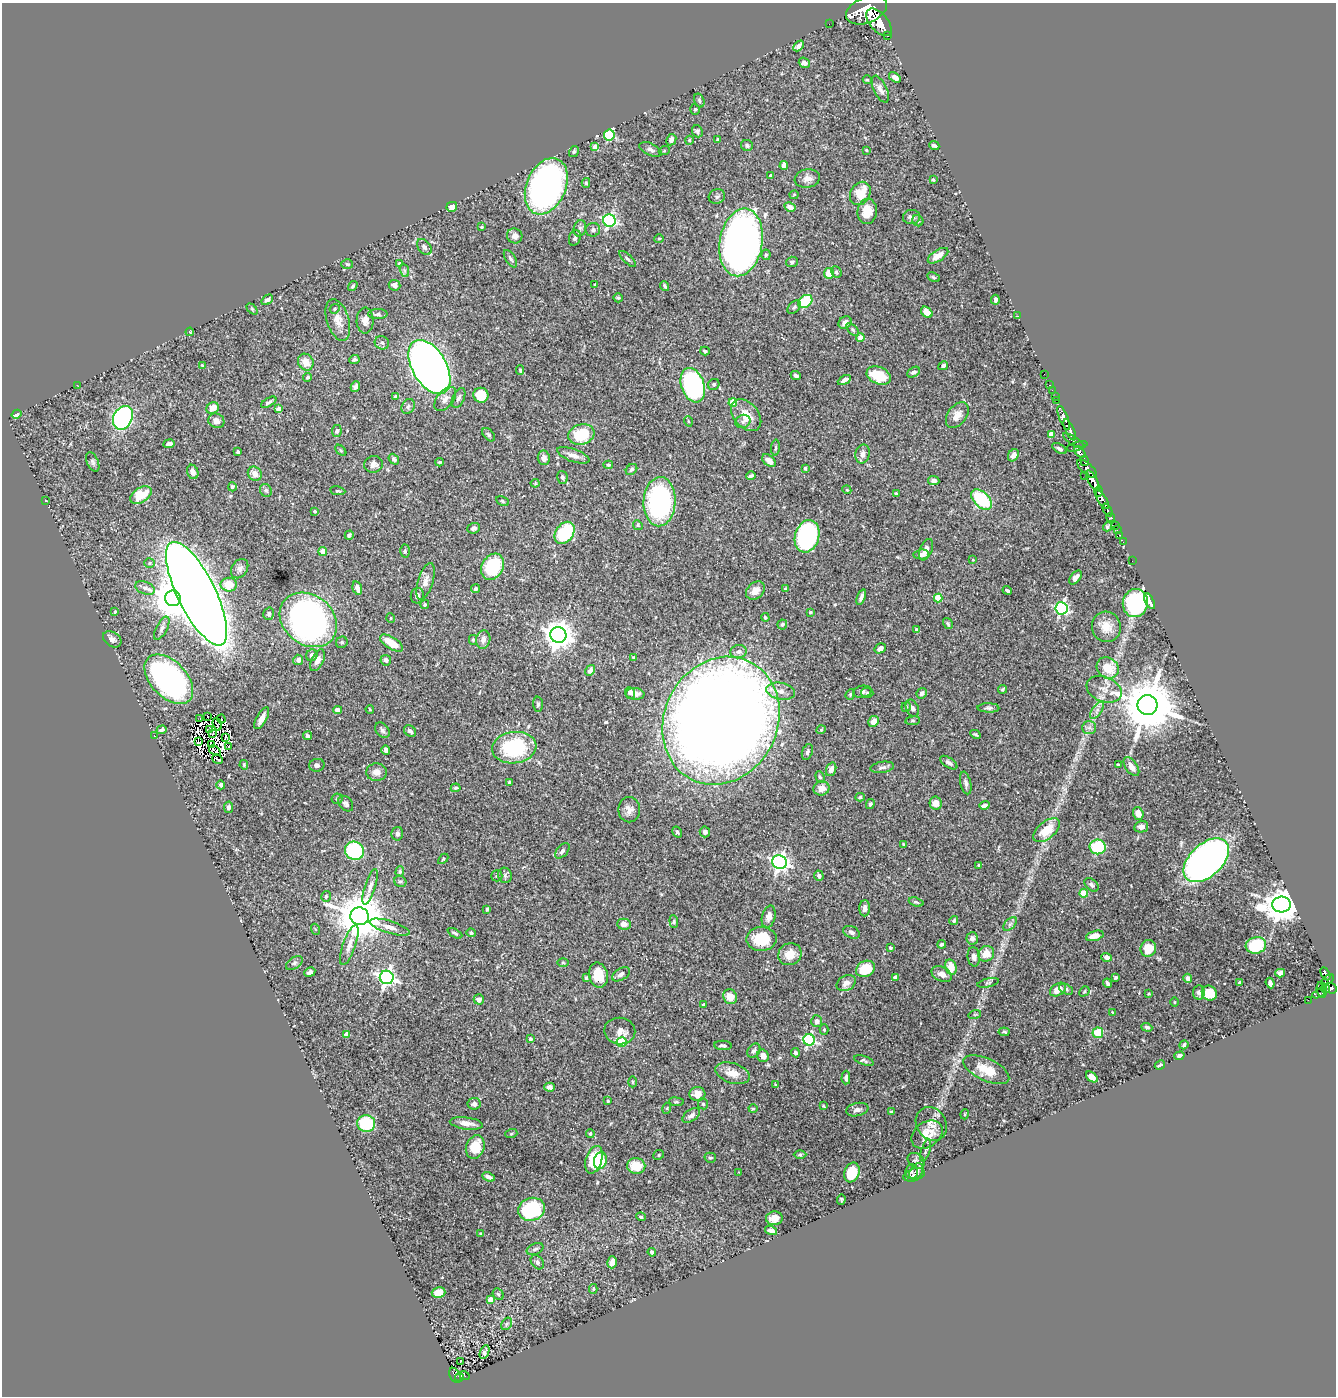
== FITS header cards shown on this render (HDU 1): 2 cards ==
NAXIS1  =                 1334
NAXIS2  =                 1394

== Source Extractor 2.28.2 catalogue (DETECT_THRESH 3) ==
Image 1334 x 1394 px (HDU 1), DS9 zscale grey, 1 PNG px = 1 image px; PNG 1338 x 1398 px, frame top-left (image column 1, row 1394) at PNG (2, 3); each listed source drawn as its Kron ellipse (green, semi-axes under 4 px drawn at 4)
Background 0.955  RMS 0.023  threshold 0.0676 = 3 sigma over >= 5 px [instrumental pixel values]
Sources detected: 471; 9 with non-positive FLUX_AUTO (blend fragments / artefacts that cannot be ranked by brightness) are neither listed nor drawn; the other 462 listed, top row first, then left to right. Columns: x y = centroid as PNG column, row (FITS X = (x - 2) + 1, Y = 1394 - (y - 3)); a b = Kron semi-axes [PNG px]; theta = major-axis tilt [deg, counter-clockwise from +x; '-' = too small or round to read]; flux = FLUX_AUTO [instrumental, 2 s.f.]
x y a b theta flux
866 10 21 13 22 13000
879 22 16 9 -48 7800
829 24 2 2 - 10
888 36 3 3 - 120
799 46 6 4 47 4.9
804 63 6 5 - 5.5
895 77 6 4 -34 9.7
867 80 4 4 - 1.6
880 89 14 6 -65 8.3
699 101 7 5 -73 3.2
695 109 5 4 - 2.1
697 131 6 5 - 3.7
609 135 5 5 - 140
671 140 6 4 63 6.6
689 140 4 4 - 1.7
718 140 4 3 - 2.8
747 145 6 5 - 3.3
934 146 5 3 - 3.6
595 147 4 4 - 19
650 149 12 6 -24 5.1
866 150 3 3 - 1.2
574 151 6 4 58 2.5
664 151 5 3 - 1.6
784 165 4 4 - 14
771 176 4 3 - 6.1
807 179 12 9 10 9.2
933 180 3 3 - 1.6
586 183 5 4 - 2
546 186 29 19 67 510
860 193 12 9 58 37
794 195 5 3 - 1.4
717 197 8 7 - 3.9
452 207 5 5 - 9.4
790 207 6 4 -30 9.5
867 211 13 9 83 25
911 217 8 7 - 6.6
609 220 6 6 - 270
918 221 6 5 - 3.2
481 227 3 2 - 1.6
580 228 8 6 76 4.4
593 230 7 6 - 5
515 236 8 7 - 6.2
575 238 8 5 69 3.9
659 239 5 4 - 1.9
741 242 34 21 80 940
424 247 9 6 -52 4.2
766 255 5 4 - 2.2
938 256 11 5 32 14
510 259 10 5 -58 4
627 259 10 4 -44 3.5
792 262 6 5 - 3.1
399 263 4 3 - 2.8
347 264 6 5 - 2.4
404 270 7 4 -71 3.4
836 272 6 5 - 3.2
829 273 5 5 - 19
933 277 6 3 -27 1.9
395 285 6 5 - 7
595 285 3 2 - 1.8
353 286 5 4 - 2.4
665 286 5 3 - 2.5
618 298 5 4 - 1.9
267 300 6 4 37 5
995 300 5 3 - 4.1
805 301 8 6 40 68
794 307 8 5 44 3.3
252 309 6 4 -46 2
335 309 5 4 - 2.6
927 312 6 4 -41 13
378 314 10 5 0 4.2
1017 316 3 2 - 89
338 320 21 11 -72 17
365 321 13 8 89 9.3
845 323 7 5 37 9.7
853 330 8 4 -46 3.2
190 332 4 3 - 1.1
860 338 4 4 - 17
382 343 7 6 - 3.8
705 351 5 3 - 2.6
354 359 5 4 - 2.9
306 362 9 7 -59 17
202 365 4 4 - 1.4
943 366 5 4 - 3.3
429 367 30 17 -60 2200
520 370 5 3 - 1.7
913 372 7 5 28 5.5
1044 374 2 2 - 15
796 375 5 4 - 3
879 375 12 8 -22 62
308 377 5 4 - 2.1
844 380 7 4 28 6.7
714 384 6 5 - 3.1
693 385 18 11 -71 300
1050 385 3 2 - 32
78 386 2 2 - 0.96
355 387 5 4 - 4
1052 390 2 2 - 22
481 395 7 7 - 29
395 396 4 4 - 1.3
1055 396 2 2 - 24
459 398 10 5 66 5.1
445 399 14 8 50 10
1057 400 3 2 - 38
269 402 8 3 30 3.5
733 403 4 4 - 33
408 406 8 6 57 4.2
213 408 6 5 - 13
278 409 4 4 - 14
17 414 5 4 - 8.7
746 415 18 12 -49 27
957 415 14 9 53 14
123 418 12 9 64 310
1064 418 12 4 -68 2600
216 421 8 7 - 7.7
688 421 5 3 - 1.4
743 421 8 6 25 4.1
1070 430 11 4 -66 2300
337 431 6 5 - 2.9
581 434 13 10 16 57
1051 434 4 4 - 8
489 435 8 5 -46 3
1073 441 12 4 -33 420
169 444 5 3 - 4.5
1077 446 11 3 17 410
775 448 8 3 85 2.2
1059 449 8 4 -32 4.3
341 450 6 4 -45 2.3
238 452 4 3 - 2.4
1080 452 7 4 -47 800
863 454 9 7 78 8.3
573 455 17 6 -20 11
1013 455 6 5 - 7.8
544 458 7 6 - 6.7
394 459 6 4 -50 4.2
769 460 8 5 -40 11
1084 461 5 3 - 690
93 462 10 5 -66 4
439 462 4 3 - 1.7
373 464 9 8 - 8.4
608 465 5 4 - 2.1
805 468 4 3 - 2.2
632 469 6 5 - 3
1087 469 12 5 -41 1300
193 472 7 5 -69 7.9
255 474 7 6 - 14
751 476 5 3 - 3.1
1085 476 2 2 - 14
562 477 6 5 - 4.1
934 480 5 4 - 5.2
1093 480 11 4 -61 3900
535 483 4 4 - 1.4
232 487 4 4 - 4.1
266 490 7 5 -55 3.1
847 490 4 3 - 1.2
338 491 8 3 -7 1.8
1099 491 5 3 - 820
896 494 3 3 - 2.6
141 495 12 7 33 49
982 500 12 7 -43 95
1102 500 10 4 -59 2000
46 501 3 2 - 0.76
502 501 6 4 -28 2.1
659 502 24 16 87 290
1108 510 7 3 -63 400
315 511 3 3 - 2.6
1111 518 4 3 - 200
638 525 5 4 - 2
1115 525 3 2 - 38
1107 527 4 3 - 2.7
474 528 6 5 - 4.4
1117 529 3 2 - 31
565 533 12 8 53 95
349 535 5 4 - 3.3
1120 535 3 2 - 34
807 536 16 12 74 270
1123 542 2 2 - 6.3
926 550 11 6 68 10
323 551 4 4 - 26
405 551 6 4 89 2.7
921 554 8 5 4 6.2
973 560 2 2 - 1.1
1132 561 2 2 - 12
150 563 5 4 - 2
492 567 14 10 60 86
240 569 10 7 56 7.2
1075 577 8 5 48 9.6
425 581 19 7 73 11
229 585 8 7 - 29
145 588 10 6 -21 6.3
357 588 7 4 -74 7.2
475 589 4 4 - 2.9
785 589 4 4 - 1.4
1007 590 5 3 - 2.6
755 591 10 7 40 12
197 594 57 19 -64 5300
417 596 8 6 74 4.9
861 597 8 4 71 5.7
173 598 8 7 - 4100
938 598 4 4 - 47
1149 601 9 4 -62 8.1
1135 603 14 12 79 280
425 605 4 4 - 1.7
1061 608 6 6 - 280
115 612 4 3 - 1.2
810 612 3 3 - 2.7
269 614 6 5 - 2.7
765 617 4 4 - 2.6
391 618 5 3 - 1.6
308 620 31 25 -39 590
782 624 5 5 - 2.8
948 624 6 4 -58 2.4
1106 627 15 14 - 21
162 628 13 5 62 5.4
916 630 4 4 - 4.3
558 635 8 8 - 2100
112 639 10 7 -33 6.4
473 640 5 4 - 1.7
483 640 9 7 78 7.5
342 642 6 5 - 3.3
391 643 13 6 -33 26
880 648 6 5 - 7.1
738 652 8 6 14 5.7
312 655 6 5 - 7
634 658 4 3 - 2.6
298 660 5 5 - 5.7
318 660 12 6 65 7.9
386 660 5 5 - 3.9
1108 668 11 10 - 42
590 670 6 4 58 5.4
169 679 30 18 -46 420
1003 689 4 4 - 2.5
1104 689 18 12 -22 19
781 691 14 8 -10 13
862 692 9 6 9 4.3
630 693 6 4 -71 3.5
867 693 6 5 - 2.6
922 693 5 5 - 5.2
635 694 9 6 -6 10
850 694 5 4 - 1.9
538 704 7 5 -87 3.2
1148 705 10 10 - 11000
906 707 5 4 - 1.9
912 708 9 6 -62 4.7
988 708 11 4 -1 3.9
370 709 4 3 - 1.3
337 710 4 4 - 7.3
1097 710 10 5 54 6.4
208 716 3 2 - 2.3
262 718 12 5 61 12
200 719 2 2 - 1.2
221 719 4 2 - 1.7
721 721 66 56 63 4200
873 721 6 5 - 14
913 721 7 4 8 2.1
217 724 6 2 -71 3.6
1089 728 7 6 - 5.2
210 729 4 3 - 0.26
162 730 5 3 - 3
382 730 8 6 -51 4.8
821 730 5 4 - 1.9
410 731 7 5 -40 5.3
213 733 3 2 - 2.4
975 734 5 3 - 2.5
154 736 3 2 - 50
307 736 4 3 - 3.6
226 737 4 2 - 1.4
198 742 3 2 - 1.4
211 744 3 2 - 2.6
228 746 3 2 - 2.6
514 748 22 15 7 120
386 750 4 4 - 7.4
215 751 6 2 -35 0.36
807 752 8 5 70 4.4
217 759 6 2 -30 2.4
949 763 10 4 -34 4.7
244 765 5 3 - 2
317 765 8 6 11 5.4
1118 765 3 3 - 2.2
1131 766 11 6 -55 12
882 767 12 5 8 5
831 769 7 5 70 8.6
376 772 10 9 - 9.9
820 777 6 4 -69 2.6
510 783 4 3 - 3.9
966 783 11 5 -78 5.3
221 785 4 3 - 3.5
456 788 5 3 - 1.9
821 788 8 7 - 14
860 797 5 4 - 2.2
337 799 5 5 - 2.3
936 803 6 6 - 13
346 804 9 6 -49 4.5
870 804 5 4 - 2.5
984 805 5 3 - 5
228 807 6 4 78 5.5
629 810 12 10 -90 11
1138 813 6 5 - 14
1141 827 7 5 14 7.4
1046 830 16 8 40 35
677 832 6 4 -59 2.7
705 832 5 5 - 5.7
397 834 7 5 80 5.3
904 844 4 3 - 1.7
1098 847 8 7 - 80
354 851 9 9 - 130
562 851 9 5 49 4.7
443 859 6 3 46 1.7
1206 860 27 16 43 1100
780 862 7 7 - 630
978 865 4 3 - 1.5
400 872 5 4 - 2.2
505 875 8 6 -74 4.1
497 876 5 5 - 3.1
819 876 5 4 - 4.6
400 881 6 5 - 2.8
1091 885 8 5 -41 3.9
370 887 18 5 72 9
1084 893 4 4 - 38
326 896 5 4 - 3
916 902 7 4 -18 2.5
1281 905 9 8 - 3500
865 908 8 5 88 6.1
487 909 4 3 - 2.1
360 916 9 8 - 7400
769 917 11 6 76 10
954 921 4 4 - 3.1
674 922 6 4 -85 2.2
624 924 7 5 -2 9.2
1010 924 8 5 45 4.1
390 927 21 6 -17 11
315 929 5 3 - 1.6
852 932 9 5 -24 4.4
455 933 8 3 -28 2.6
471 933 4 4 - 2.5
1095 936 9 5 18 12
972 938 6 5 - 6.2
761 939 15 12 1 52
942 944 4 3 - 2.7
349 945 21 6 71 11
1256 945 10 8 14 77
890 948 3 3 - 2.1
1148 948 8 7 - 33
790 954 12 10 28 21
986 954 8 7 - 20
974 957 10 6 -82 7.2
1107 957 5 4 - 6.6
294 963 9 5 34 4.1
563 963 5 3 - 1.4
951 967 8 5 -75 20
865 969 10 7 27 44
310 972 6 4 27 4.4
1280 973 5 4 - 7.5
621 974 10 6 31 6
942 974 11 7 -26 10
1325 974 7 3 -61 380
598 975 12 9 -76 28
387 977 7 6 - 560
895 977 4 4 - 6.3
1116 977 4 3 - 2.2
586 978 4 3 - 2.4
1188 978 4 4 - 6.7
1327 980 7 3 37 390
846 983 10 7 31 9.8
988 983 11 4 13 2.9
1107 983 5 3 - 3
1240 983 4 3 - 3
1270 983 5 4 - 7.1
1326 988 4 3 - 220
1331 988 6 5 - 730
1066 989 7 5 -25 3.4
1058 990 9 5 35 18
1322 990 8 5 -85 430
1084 991 5 4 - 2.4
1199 992 7 6 - 5
1209 993 8 7 - 35
1319 993 7 4 28 130
1149 994 4 3 - 1.4
730 997 8 6 -61 20
479 999 5 5 - 7.9
1308 1000 2 2 - 7.8
1175 1002 4 3 - 1
704 1005 3 3 - 3.7
1112 1012 4 3 - 1.2
975 1014 6 4 17 2.3
817 1021 6 5 - 5.6
1147 1027 5 4 - 2.9
824 1030 5 4 - 1.9
620 1031 15 13 -9 12
1004 1032 5 3 - 1.8
1098 1033 5 5 - 44
346 1034 4 4 - 11
530 1039 4 4 - 2.9
809 1040 6 5 - 220
622 1042 5 5 - 81
723 1045 9 4 -5 4.2
1184 1045 4 3 - 2.5
754 1051 8 5 50 4.2
795 1053 4 4 - 4
763 1056 6 5 - 9.7
1179 1056 5 4 - 3.4
864 1060 10 4 -18 3.3
1160 1065 5 3 - 3.8
986 1070 25 11 -25 31
732 1073 18 10 -17 18
1092 1077 6 4 -41 14
846 1078 7 4 88 4.5
633 1082 5 3 - 1.6
775 1085 3 2 - 1.4
550 1087 5 4 - 5.5
697 1094 8 7 - 14
608 1101 3 3 - 2
676 1102 7 4 -7 2
474 1104 6 5 - 4.5
703 1104 5 5 - 3.1
823 1106 3 2 - 1.4
667 1108 5 3 - 1.8
753 1109 4 4 - 1.7
857 1110 11 6 12 6.8
891 1112 4 3 - 2.3
965 1114 5 3 - 1.4
691 1115 10 5 34 6.8
466 1123 16 6 -7 12
366 1124 9 8 - 72
931 1124 18 14 -58 17
511 1134 6 4 19 2
590 1134 4 4 - 2.6
927 1135 17 12 35 25
475 1147 12 9 71 38
926 1150 12 4 73 3.7
659 1155 6 4 24 2.2
800 1155 6 4 0 2.2
710 1158 6 5 - 2.7
594 1160 14 8 73 48
600 1161 9 6 75 42
916 1161 9 7 -35 4.5
636 1166 9 8 - 36
916 1171 9 6 55 5.3
739 1172 2 2 - 0.82
852 1172 10 7 70 39
912 1172 7 6 - 4.6
914 1175 11 6 17 5.5
488 1177 6 3 -26 6.2
841 1200 5 3 - 2.1
532 1209 13 11 17 140
641 1217 5 3 - 2.7
774 1218 8 7 - 14
771 1230 6 4 -16 8.2
481 1233 3 2 - 1.5
535 1249 9 5 24 4.3
652 1252 4 4 - 3.3
537 1262 8 5 -49 4.1
612 1262 6 4 74 7.2
593 1289 5 4 - 1.8
439 1292 7 5 17 23
498 1294 6 5 - 2.3
490 1300 4 4 - 18
507 1324 7 5 59 2.7
484 1352 7 4 67 4.5
461 1361 4 2 - 2.9
455 1375 8 5 -63 160
464 1375 5 2 - 21
459 1377 4 4 - 140
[9 non-positive-flux detections neither listed nor drawn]